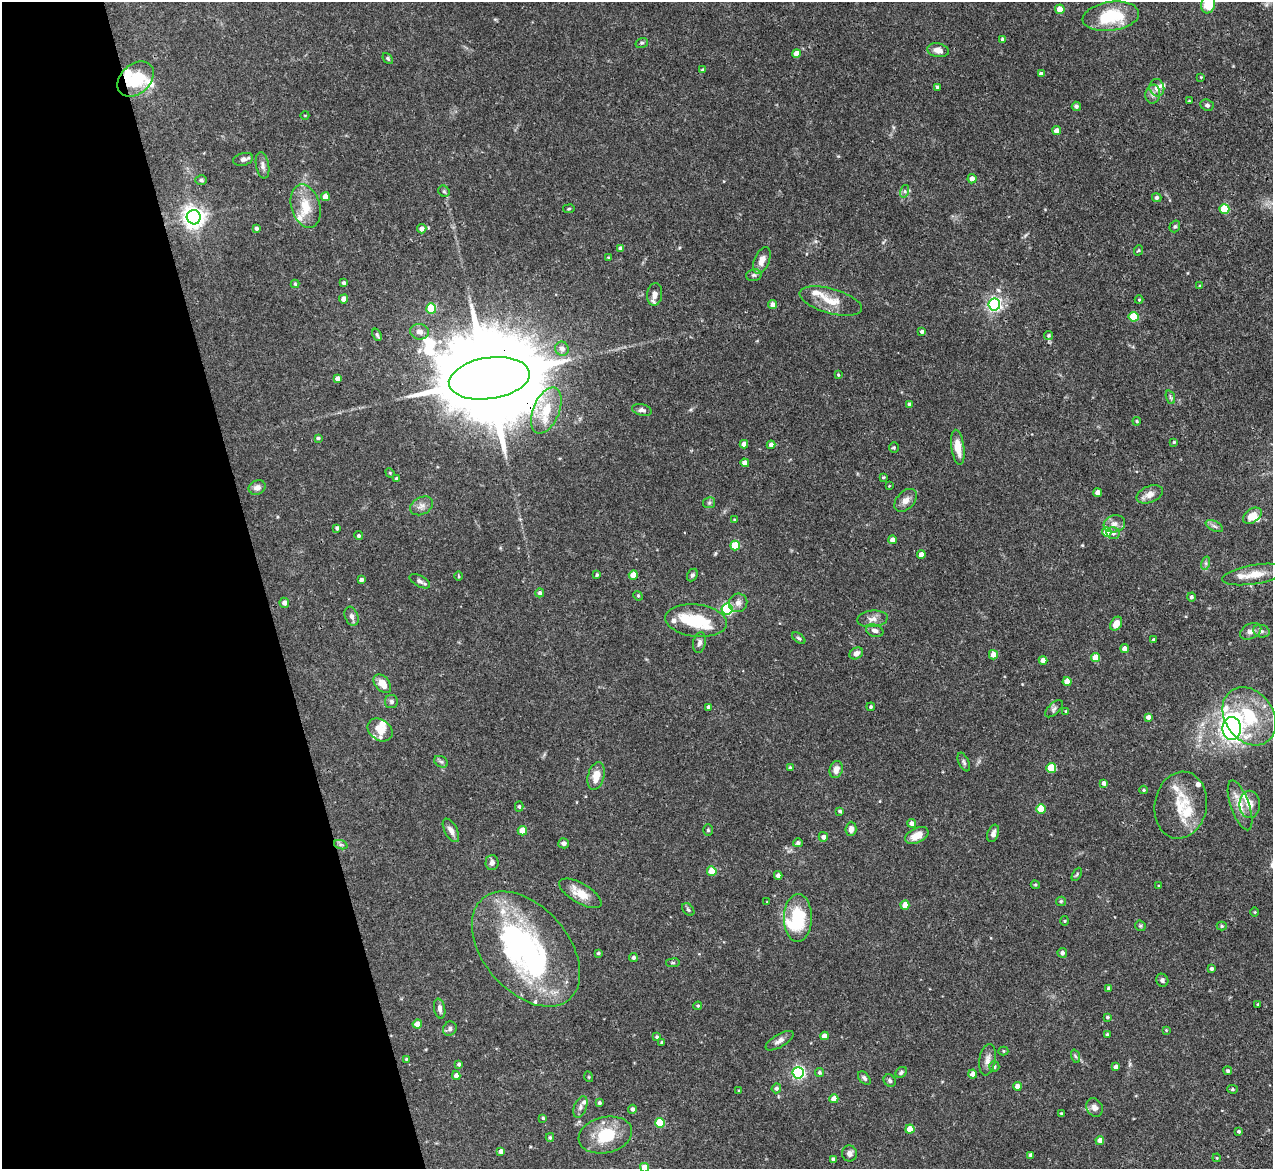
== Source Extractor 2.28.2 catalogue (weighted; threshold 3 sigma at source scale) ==
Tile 5 of 4 x 4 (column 1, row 2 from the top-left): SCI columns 1-1271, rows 2593-3759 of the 5085 x 5067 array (HDU 1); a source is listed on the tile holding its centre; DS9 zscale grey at full resolution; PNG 1275 x 1171 px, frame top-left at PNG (2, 2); each listed source drawn as its Kron ellipse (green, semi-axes under 4 px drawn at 4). Shown black and unused: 21% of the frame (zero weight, under 3 of 4 exposures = <1% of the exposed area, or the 3 px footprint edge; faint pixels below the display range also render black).
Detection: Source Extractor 2.28.2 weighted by HDU 2 'WHT'; one run over the whole footprint, this tile lists its part. Background 0.0807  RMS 0.0035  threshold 0.0159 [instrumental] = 3 sigma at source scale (4.5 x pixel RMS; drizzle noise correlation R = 1.50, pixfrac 1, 0.05/0.05 arcsec/px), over >= 5 px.
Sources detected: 258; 5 inside a brighter object's white glare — neither listed nor drawn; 21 inside a brighter listed object's ellipse — not listed separately; the other 232 listed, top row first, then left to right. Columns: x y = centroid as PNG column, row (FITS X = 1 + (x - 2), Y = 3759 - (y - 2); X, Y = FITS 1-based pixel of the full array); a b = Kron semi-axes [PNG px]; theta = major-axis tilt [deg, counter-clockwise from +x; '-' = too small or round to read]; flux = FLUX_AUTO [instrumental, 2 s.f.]
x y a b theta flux
1208 4 9 6 79 9.6
1060 9 5 4 - 5.1
1111 16 28 14 8 17
1002 39 4 3 - 0.42
642 43 6 5 - 0.65
938 50 11 7 -10 2.2
796 53 4 4 - 2.8
388 58 6 4 -50 0.49
703 70 4 3 - 0.56
1041 74 4 4 - 1.3
1201 77 4 4 - 0.31
136 79 20 14 42 13
937 87 3 3 - 0.51
1157 88 9 7 -75 2.1
1153 94 9 7 80 1.4
1189 101 3 3 - 0.31
1207 105 7 5 -24 0.88
1076 106 4 4 - 0.88
305 115 4 3 - 0.23
1057 131 4 4 - 2.1
243 159 10 6 14 1.1
263 165 13 6 -79 1.5
972 179 5 4 - 1.8
201 180 6 5 - 0.64
444 191 6 5 - 0.58
905 191 6 4 72 0.71
325 197 4 4 - 3.7
1157 197 5 4 - 0.84
306 206 22 14 -74 7.5
569 209 6 3 8 0.36
1224 209 5 5 - 11
194 217 7 7 - 250
1175 226 6 5 - 0.6
256 228 4 4 - 0.83
422 229 4 4 - 1.7
620 248 4 4 - 0.77
1139 250 5 3 - 0.39
608 257 4 3 - 0.31
762 260 14 7 67 3
754 275 8 6 13 0.82
344 283 4 4 - 0.74
295 284 4 4 - 0.4
1200 286 4 3 - 0.55
655 294 11 7 85 2.4
344 299 4 4 - 2.1
1139 300 4 4 - 0.37
831 301 32 12 -16 6.5
773 304 4 4 - 1.8
994 305 6 6 - 85
431 308 5 5 - 13
1133 317 5 5 - 12
419 332 9 8 - 2.1
922 332 4 4 - 0.81
377 335 6 4 -69 0.61
1049 336 4 4 - 0.51
562 349 7 6 - 2.2
838 375 4 3 - 0.39
489 378 41 20 9 10000
338 379 4 4 - 1.5
1170 397 7 4 -71 0.7
909 404 4 3 - 0.63
546 410 24 13 67 9.8
642 410 10 6 -14 1.1
1137 421 4 3 - 0.43
318 438 4 3 - 0.63
1174 442 4 4 - 0.4
744 444 4 4 - 2.5
771 445 4 4 - 1.4
958 447 17 6 -83 5
894 448 5 4 - 0.48
745 463 4 4 - 2.1
390 473 5 4 - 0.37
883 477 4 3 - 0.4
396 479 4 4 - 0.76
889 486 3 2 - 0.24
257 487 9 7 20 1.7
1098 493 4 4 - 1.8
1150 494 13 8 23 2.5
906 500 13 8 46 2.2
709 503 6 5 - 0.65
422 506 12 8 28 2
1252 516 10 6 35 4.1
734 520 4 3 - 0.48
1114 524 11 8 17 2.3
1214 526 9 5 -27 1
337 528 4 3 - 0.71
1107 532 5 4 - 7.1
1113 533 7 6 - 0.96
359 536 4 4 - 0.61
893 540 4 4 - 2.4
735 545 5 5 - 9.7
921 555 4 4 - 2.4
1206 563 7 4 73 0.75
1255 574 33 9 9 5.8
597 575 3 3 - 0.47
633 575 4 4 - 5.1
692 575 6 5 - 0.78
459 576 5 3 - 0.29
361 580 4 4 - 1.2
420 581 11 5 -29 1.1
540 593 4 4 - 0.87
638 596 5 4 - 0.4
1191 597 4 4 - 0.75
284 603 5 5 - 1.5
738 603 9 9 - 1.8
727 609 5 5 - 44
352 616 10 6 -69 1.4
872 619 15 8 7 2.2
696 621 31 16 -6 14
1116 624 7 5 60 3.4
875 631 9 6 -16 1.4
1251 631 11 7 27 2
1261 631 8 6 -15 1.2
799 638 7 4 -36 0.64
1153 639 3 3 - 0.41
699 643 10 6 77 1.3
1125 649 4 4 - 2.4
856 653 7 5 31 1.8
993 655 4 4 - 2.8
1095 657 4 4 - 4.8
1043 660 4 4 - 2.1
1067 682 4 4 - 3.5
382 684 11 7 -48 3.9
391 702 7 6 - 0.91
709 707 4 3 - 0.84
871 707 4 4 - 0.52
1054 709 11 5 44 1
1066 711 3 3 - 0.5
1249 716 31 24 -55 21
1148 717 4 4 - 1.5
1232 729 11 9 90 130
380 730 13 10 -35 4.6
441 762 7 5 -29 0.78
964 762 10 5 -65 0.84
790 768 4 3 - 0.67
1051 768 5 5 - 11
836 770 9 6 73 2.4
596 776 14 8 76 4.3
1104 783 4 3 - 1.2
1144 790 4 3 - 0.46
1250 804 13 10 90 3.2
1181 805 34 26 80 13
1240 805 26 9 -71 4.7
519 807 5 4 - 0.58
1041 809 5 4 - 7.6
840 811 4 3 - 0.6
912 823 4 4 - 1.4
851 829 7 5 86 2
451 830 13 6 -62 1.9
708 830 6 5 - 0.6
522 831 4 4 - 7.5
993 833 9 5 70 1.3
917 836 12 7 26 4.4
823 837 5 4 - 1.4
564 843 5 5 - 1
798 843 5 4 - 0.94
341 845 7 4 -19 0.71
492 862 7 6 - 1.4
712 871 5 4 - 8.2
1077 874 7 3 61 0.41
778 875 4 4 - 1.4
1035 885 5 4 - 0.43
1159 886 3 3 - 0.3
580 893 24 9 -31 5.4
1061 901 5 4 - 0.43
767 902 3 3 - 0.26
905 905 5 4 - 4.4
688 910 7 5 -49 0.69
1255 912 5 3 - 0.32
798 918 24 14 89 17
1064 921 5 3 - 0.37
1140 926 6 5 - 0.49
1222 926 5 4 - 0.5
526 949 66 42 -49 89
598 953 3 3 - 0.53
1062 953 5 4 - 1.2
633 957 4 4 - 0.86
673 963 7 3 8 0.44
1211 969 4 4 - 0.82
1162 980 7 6 - 0.82
1108 988 4 4 - 0.72
1258 1004 3 3 - 0.33
698 1006 4 3 - 0.45
440 1009 10 5 -78 1.3
1107 1017 3 3 - 0.46
417 1024 4 4 - 3.4
450 1029 7 6 - 1
1166 1030 3 3 - 0.28
1107 1035 4 4 - 0.57
824 1036 4 4 - 2.4
657 1037 4 3 - 0.53
779 1041 16 6 31 1.8
662 1043 3 3 - 0.5
1003 1051 5 4 - 0.41
1075 1056 7 4 -71 0.63
406 1059 4 4 - 0.37
987 1060 16 8 81 2.4
459 1064 4 4 - 0.8
994 1067 5 5 - 0.74
1115 1067 4 4 - 1.5
1228 1071 4 4 - 0.67
819 1072 5 4 - 0.72
901 1072 6 5 - 0.68
798 1073 6 5 - 64
973 1074 4 4 - 2.1
456 1076 4 4 - 1.8
589 1077 5 3 - 0.29
864 1078 8 5 -50 0.89
890 1081 6 5 - 0.67
1017 1086 4 4 - 2.1
776 1088 5 4 - 0.87
1233 1089 5 4 - 0.5
739 1091 3 3 - 0.37
834 1099 4 4 - 3.7
599 1103 4 3 - 0.6
580 1107 11 6 68 1.4
1094 1108 10 8 -58 1.8
632 1109 4 4 - 1
1061 1113 3 2 - 0.36
543 1118 3 3 - 0.45
660 1123 5 5 - 8.8
910 1129 4 4 - 5.8
1239 1131 3 3 - 0.68
605 1135 27 18 13 14
550 1137 4 3 - 0.49
1100 1141 4 4 - 2.4
501 1151 4 4 - 1.4
849 1153 8 7 - 1.5
1031 1155 4 3 - 1
1217 1158 4 3 - 0.29
833 1159 4 3 - 0.56
645 1168 5 4 - 5.4
Overlapping masked pixels (flux is a lower limit): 3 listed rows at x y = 136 79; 489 378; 1232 729
Isophote crosses this tile's border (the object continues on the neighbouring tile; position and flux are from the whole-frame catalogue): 2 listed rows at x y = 1208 4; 645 1168